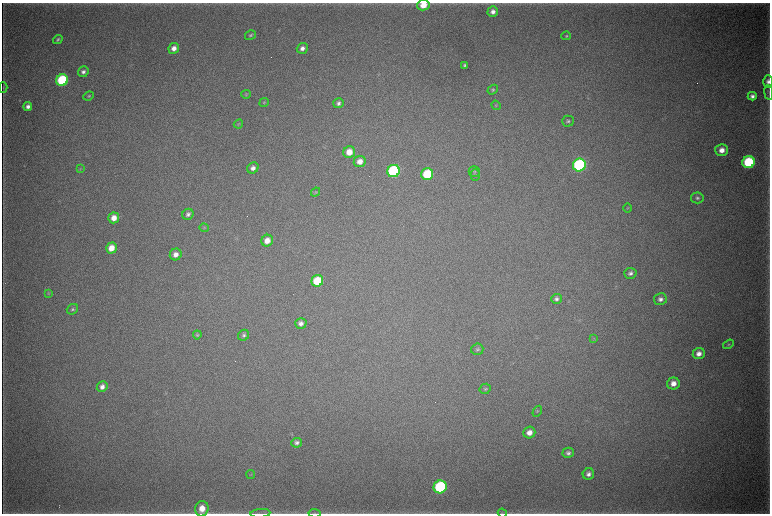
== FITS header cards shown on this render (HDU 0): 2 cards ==
NAXIS1  =                 1536 / length of data axis 1
NAXIS2  =                 1023 / length of data axis 2

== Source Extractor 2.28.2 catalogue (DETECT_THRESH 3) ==
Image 1536 x 1023 px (HDU 0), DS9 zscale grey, zoomed out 1/2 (1 PNG px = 2 x 2 image px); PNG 772 x 516 px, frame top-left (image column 1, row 1022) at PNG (2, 3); each listed source drawn as its Kron ellipse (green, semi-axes under 4 px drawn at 4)
Background 5850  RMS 45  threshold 134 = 3 sigma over >= 5 px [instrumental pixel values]
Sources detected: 75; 5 cannot appear on this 1/2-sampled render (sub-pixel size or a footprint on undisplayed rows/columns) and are neither listed nor drawn; the other 70 listed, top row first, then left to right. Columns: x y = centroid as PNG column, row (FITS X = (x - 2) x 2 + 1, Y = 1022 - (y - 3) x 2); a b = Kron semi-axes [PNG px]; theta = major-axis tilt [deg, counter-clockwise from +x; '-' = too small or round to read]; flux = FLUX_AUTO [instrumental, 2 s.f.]
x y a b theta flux
423 5 6 5 - 1.3e+05
493 12 5 5 - 4.7e+04
251 35 5 4 - 1.6e+04
566 36 5 4 - 1.3e+04
58 39 5 4 - 1.6e+04
174 48 5 5 - 6.2e+04
302 48 6 5 - 4.6e+04
465 65 3 3 - 1.5e+04
83 72 6 5 - 3.4e+04
62 80 6 5 - 8.8e+05
768 81 6 4 -88 3.4e+04
3 87 5 2 - 7.0e+03
493 90 6 4 38 1.5e+04
769 93 7 2 -82 1.0e+04
246 94 5 4 - 1.0e+04
89 96 6 4 24 1.3e+04
752 96 4 4 - 3.4e+04
264 103 5 4 - 1.1e+04
339 103 5 5 - 2.7e+04
496 105 5 3 - 9.0e+03
28 106 4 4 - 3.9e+04
568 121 6 5 - 2.1e+04
238 124 5 4 - 1.2e+04
722 150 6 6 - 8.3e+04
349 152 6 5 - 1.3e+05
360 161 6 5 - 8.4e+04
749 162 6 6 - 7.8e+05
579 165 6 6 - 1.5e+06
253 168 6 5 - 4.7e+04
80 169 4 3 - 7.1e+03
394 171 6 6 - 1.2e+06
474 171 5 5 - 1.7e+04
427 174 6 5 - 5.3e+05
475 175 5 4 - 1.3e+04
316 192 5 4 - 1.1e+04
697 198 6 5 - 2.5e+04
628 208 4 3 - 8.2e+03
188 214 6 5 - 2.9e+04
114 218 5 5 - 1.0e+05
204 228 4 4 - 9.1e+03
267 241 6 5 - 9.7e+04
111 248 5 5 - 1.3e+05
176 254 6 5 - 6.5e+04
630 273 6 5 - 3.2e+04
317 281 6 5 - 3.8e+05
49 293 4 3 - 6.9e+03
556 299 5 5 - 2.8e+04
660 299 6 6 - 4.3e+04
72 309 6 5 - 1.9e+04
301 323 6 5 - 4.2e+04
197 335 4 4 - 1.3e+04
244 335 6 5 - 2.2e+04
594 338 4 2 - 7.0e+03
728 344 6 4 33 1.3e+04
477 349 6 5 - 2.1e+04
699 353 6 5 - 6.1e+04
673 383 6 6 - 7.7e+04
102 387 6 5 - 5.1e+04
485 389 6 5 - 1.7e+04
537 411 6 4 59 1.4e+04
529 433 6 6 - 7.6e+04
297 443 5 5 - 3.2e+04
568 453 5 5 - 3.0e+04
588 474 6 5 - 4.0e+04
251 475 4 3 - 7.8e+03
440 487 6 6 - 1.2e+06
202 509 8 6 82 1.2e+05
260 513 10 2 4 1.7e+04
315 513 6 2 -5 9.6e+03
502 513 5 2 - 9.1e+03
At the frame edge (FLAGS 8, measured only in part): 6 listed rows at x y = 423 5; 768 81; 202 509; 260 513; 315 513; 502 513
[5 sub-pixel or undisplayed-footprint detections neither listed nor drawn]